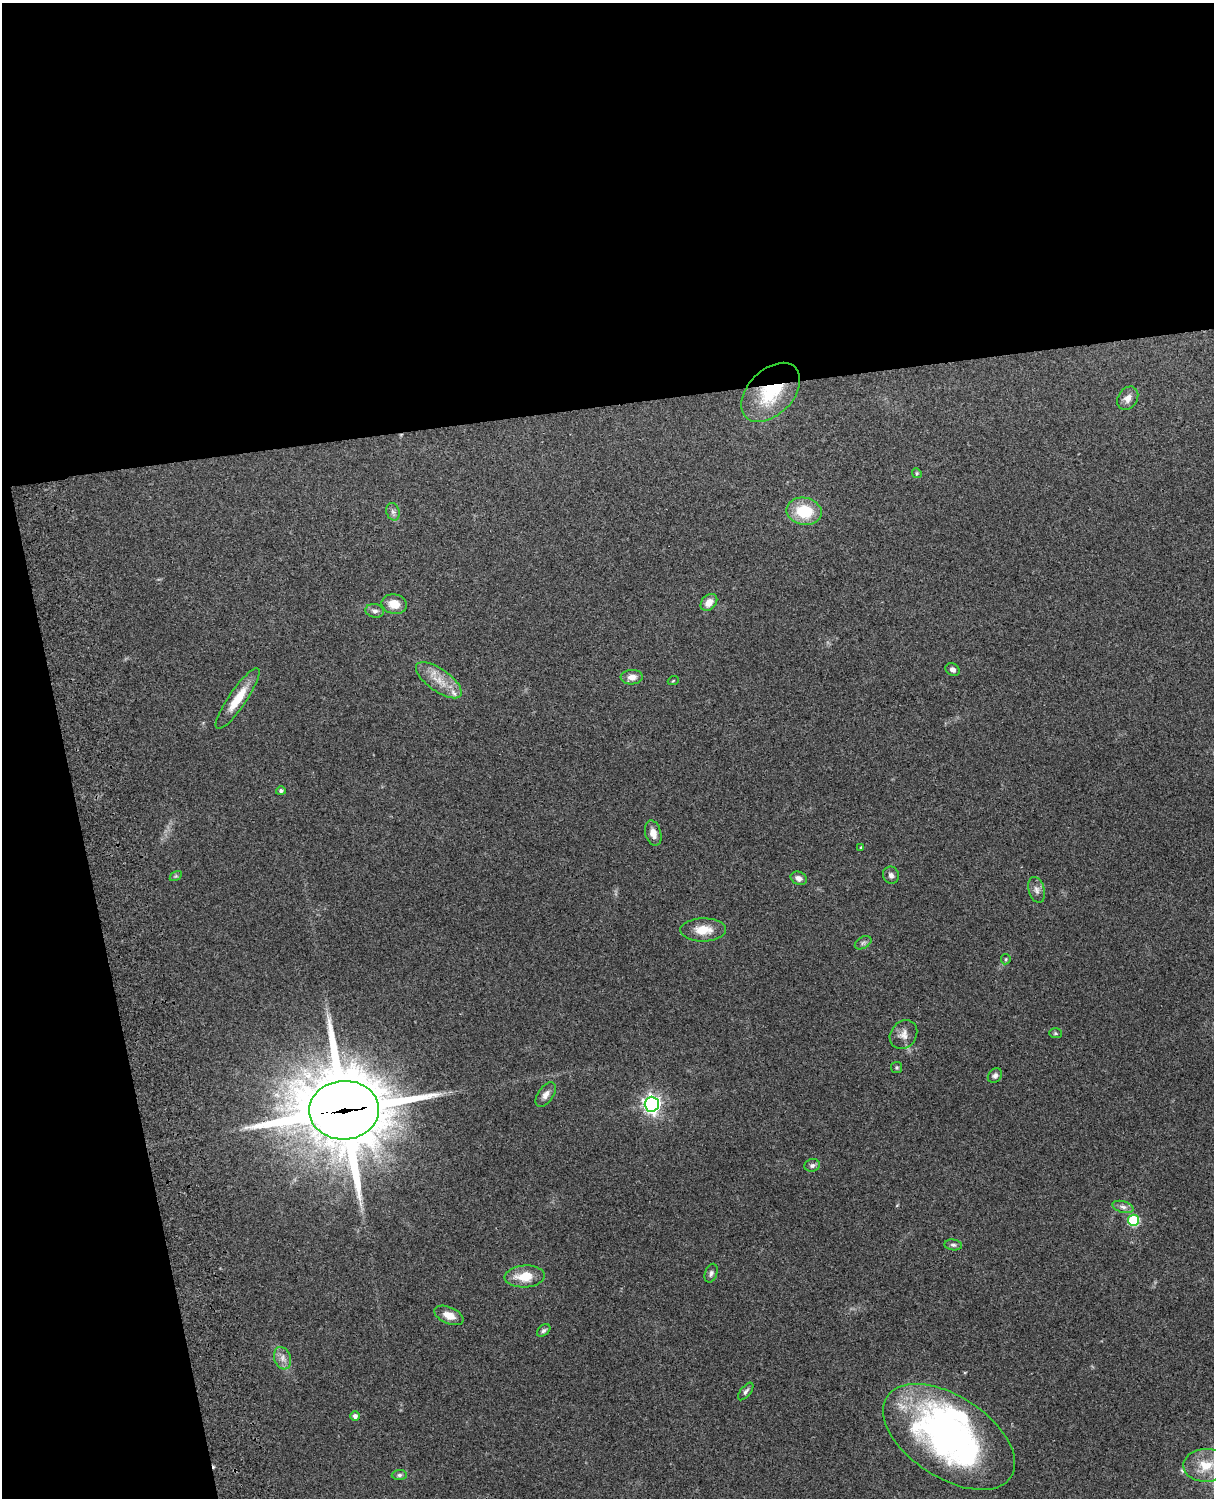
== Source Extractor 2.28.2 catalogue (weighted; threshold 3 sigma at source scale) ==
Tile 1 of 4 x 3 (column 1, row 1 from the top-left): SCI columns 119-1330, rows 3156-4651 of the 5089 x 4927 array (HDU 1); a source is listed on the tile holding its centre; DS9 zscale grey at full resolution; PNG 1216 x 1500 px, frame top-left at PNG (2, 3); each listed source drawn as its Kron ellipse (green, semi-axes under 4 px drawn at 4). Shown black and unused: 33% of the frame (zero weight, under 3 of 4 exposures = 6% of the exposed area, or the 3 px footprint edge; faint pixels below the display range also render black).
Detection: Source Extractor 2.28.2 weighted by HDU 2 'WHT'; one run over the whole footprint, this tile lists its part. Background 0.271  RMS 0.0089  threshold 0.0401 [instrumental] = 3 sigma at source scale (4.5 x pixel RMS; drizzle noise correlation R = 1.50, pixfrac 1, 0.05/0.05 arcsec/px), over >= 5 px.
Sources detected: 47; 1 inside a brighter object's white glare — neither listed nor drawn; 2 inside a brighter listed object's ellipse — not listed separately; the other 44 listed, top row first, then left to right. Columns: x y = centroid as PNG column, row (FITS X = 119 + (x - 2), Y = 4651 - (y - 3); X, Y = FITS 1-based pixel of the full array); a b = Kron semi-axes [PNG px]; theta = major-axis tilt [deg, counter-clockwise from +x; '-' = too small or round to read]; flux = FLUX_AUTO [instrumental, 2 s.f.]
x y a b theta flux
771 392 35 22 46 51
1128 398 12 9 54 6.4
917 473 5 4 - 1.2
804 511 18 13 -10 34
393 512 9 6 -73 3
709 602 9 7 47 8.6
394 604 12 10 -11 12
375 611 9 7 -9 3.2
953 670 7 6 - 3.4
632 677 11 7 3 5.9
439 680 27 11 -35 17
673 681 5 3 - 0.76
238 699 36 9 56 21
281 791 5 4 - 2.2
653 833 13 8 -75 7
861 847 4 3 - 1.2
891 875 9 7 -63 3.3
176 876 6 4 34 1.2
799 878 8 6 -24 4.1
1037 890 13 8 -74 4.7
703 930 23 11 1 16
863 943 9 5 30 2.4
1006 959 5 5 - 1.2
1055 1033 6 5 - 1.3
903 1035 15 13 53 7.4
897 1067 5 5 - 1.4
995 1076 8 6 47 2.9
546 1095 14 7 54 5.5
652 1104 7 7 - 380
344 1110 35 29 3 10000
812 1165 8 6 15 2.6
1123 1207 11 5 -16 3.5
1133 1220 5 5 - 61
953 1245 9 5 -7 2.2
711 1273 10 6 72 2.6
525 1276 20 11 4 20
449 1315 15 8 -23 8.9
544 1330 7 5 39 2
282 1358 11 8 -72 5.5
746 1391 10 5 51 2.4
355 1416 5 4 - 3.2
949 1437 74 41 -33 320
1206 1465 22 16 1 23
399 1475 7 5 1 2.1
Overlapping masked pixels (flux is a lower limit): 2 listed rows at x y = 771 392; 344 1110